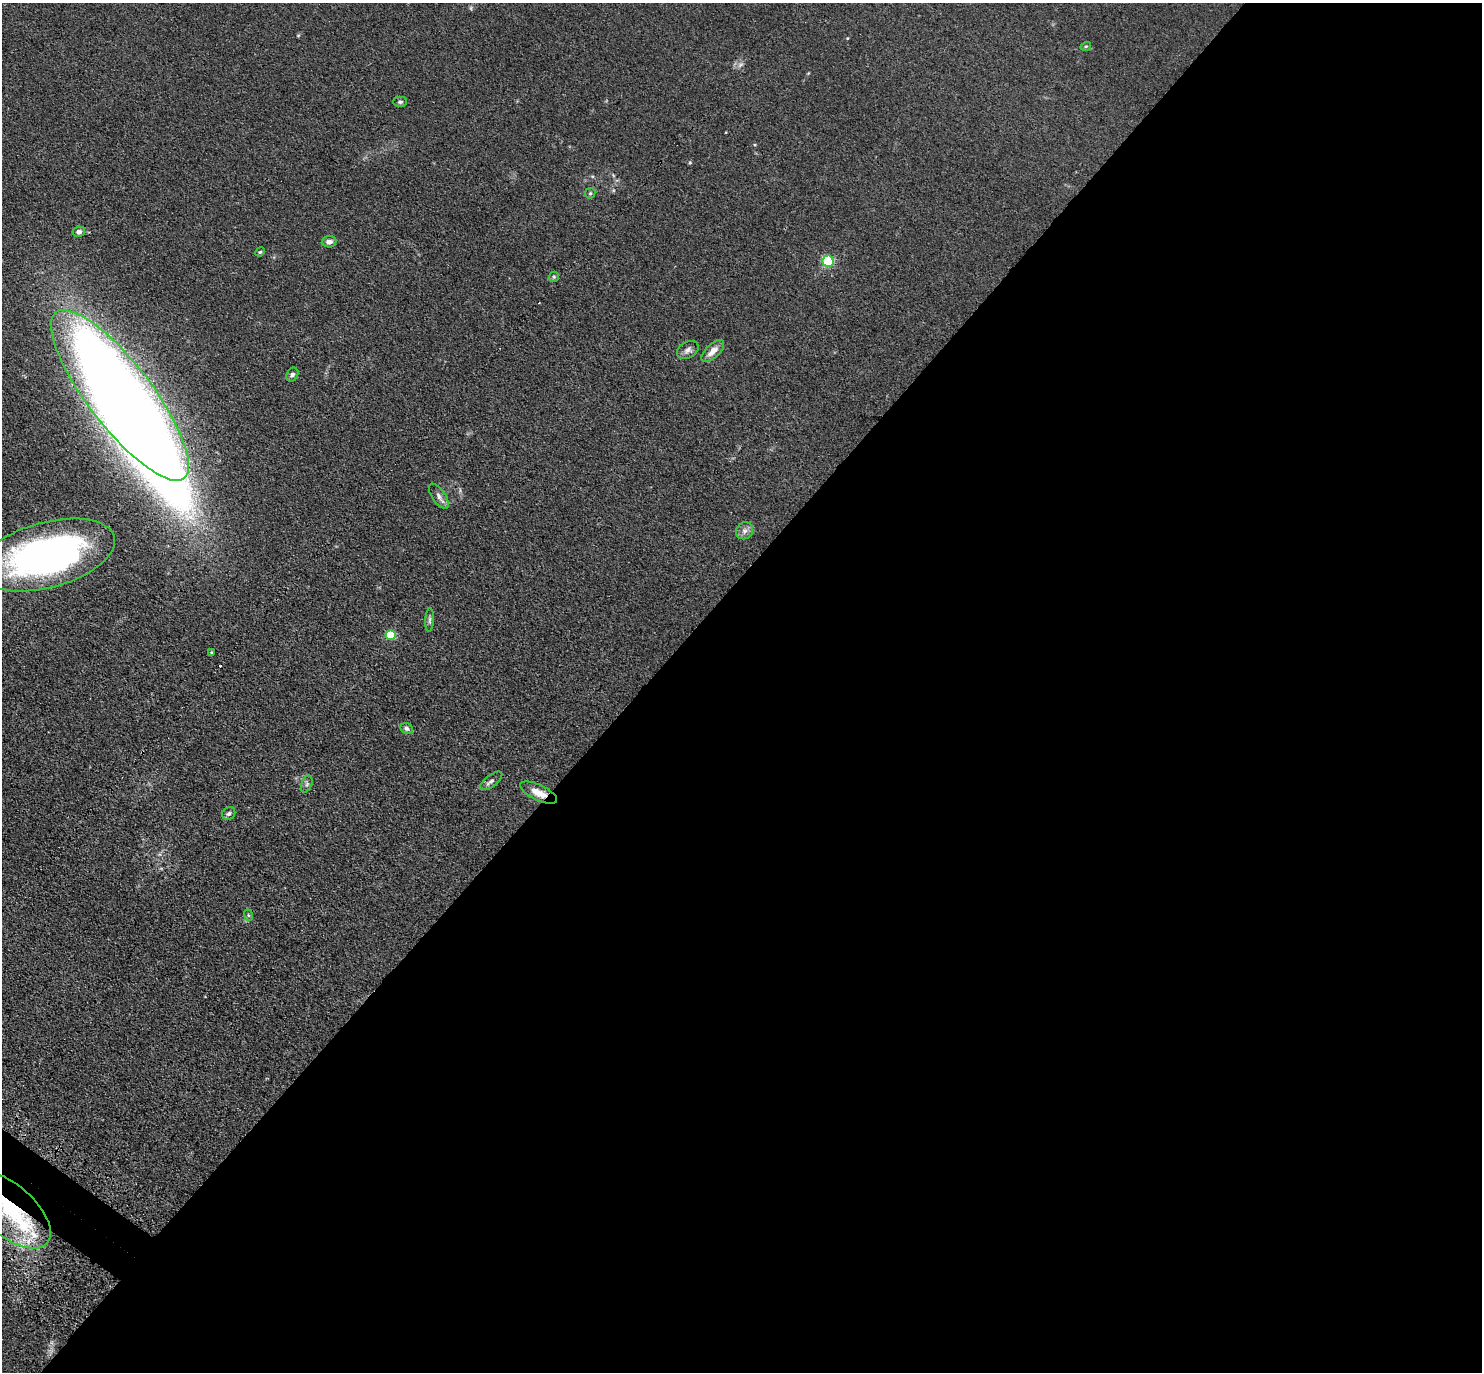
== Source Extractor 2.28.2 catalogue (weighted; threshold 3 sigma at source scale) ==
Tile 12 of 4 x 4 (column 4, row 3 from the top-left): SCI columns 4491-5970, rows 1724-3093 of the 6001 x 6022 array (HDU 1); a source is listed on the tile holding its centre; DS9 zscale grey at full resolution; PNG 1484 x 1374 px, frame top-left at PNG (2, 3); each listed source drawn as its Kron ellipse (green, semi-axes under 4 px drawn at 4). Shown black and unused: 57% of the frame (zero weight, under 3 of 4 exposures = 4% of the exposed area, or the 3 px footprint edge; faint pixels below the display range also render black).
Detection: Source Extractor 2.28.2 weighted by HDU 2 'WHT'; one run over the whole footprint, this tile lists its part. Background 0.0394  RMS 0.0046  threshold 0.0208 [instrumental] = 3 sigma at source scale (4.5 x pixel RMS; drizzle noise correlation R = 1.50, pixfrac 1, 0.05/0.05 arcsec/px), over >= 5 px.
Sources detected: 30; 2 inside a brighter object's white glare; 2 cosmic-ray / hot-pixel residue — neither listed nor drawn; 1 inside a brighter listed object's ellipse — not listed separately; the other 25 listed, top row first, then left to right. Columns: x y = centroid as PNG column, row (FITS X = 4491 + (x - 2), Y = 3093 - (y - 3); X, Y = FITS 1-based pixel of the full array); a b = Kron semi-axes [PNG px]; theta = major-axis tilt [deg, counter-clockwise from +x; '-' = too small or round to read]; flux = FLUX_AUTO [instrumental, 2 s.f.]
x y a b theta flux
1086 46 5 3 - 0.53
400 102 7 5 1 0.95
590 193 5 5 - 0.63
79 232 6 5 - 2
329 242 7 6 - 2.2
260 252 5 4 - 0.56
828 261 5 5 - 43
554 277 5 4 - 0.65
688 350 12 8 30 2
713 351 14 6 43 4
292 375 7 5 63 1.3
120 395 105 32 -52 820
439 496 14 6 -56 2.2
744 531 9 8 - 2
47 555 69 32 15 190
429 620 12 4 87 1.2
391 635 5 5 - 18
211 652 4 3 - 0.43
407 728 6 5 - 1.2
491 781 13 5 38 1.5
307 784 9 5 69 1
539 793 20 7 -25 5.7
229 813 7 6 - 1.1
248 915 6 4 -71 0.59
9 1210 50 25 -41 48
Overlapping masked pixels (flux is a lower limit): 3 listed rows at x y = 120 395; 539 793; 9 1210
Isophote crosses this tile's border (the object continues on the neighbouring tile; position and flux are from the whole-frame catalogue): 1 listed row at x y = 9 1210